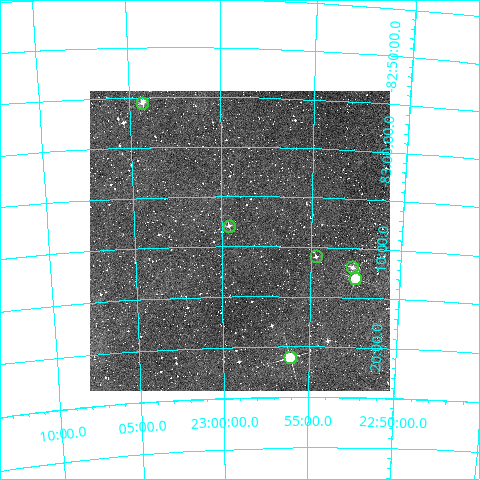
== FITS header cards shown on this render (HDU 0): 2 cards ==
NAXIS1  =                  300
NAXIS2  =                  300

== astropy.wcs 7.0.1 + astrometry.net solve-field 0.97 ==
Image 300 x 300 px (HDU 0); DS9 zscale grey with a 90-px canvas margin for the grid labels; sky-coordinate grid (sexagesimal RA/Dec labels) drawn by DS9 from the SOLVED WCS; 6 Tycho-2 reference stars matched to detected sources circled (green)
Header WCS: RA---TAN/DEC--TAN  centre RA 22:59:00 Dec -83:09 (344.75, -83.16 deg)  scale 6 arcsec/px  FOV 30.0' x 30.0'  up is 0 deg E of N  parity normal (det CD < 0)
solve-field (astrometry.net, Tycho-2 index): VERIFIED the header's WCS against the Tycho-2 star catalogue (verified at 2 index scales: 6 matches each, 0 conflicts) and refined it, rather than solving blind
Solved WCS: RA---TAN-SIP/DEC--TAN-SIP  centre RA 22:59:00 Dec -83:09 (344.75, -83.16 deg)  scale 6.06 arcsec/px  FOV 30.3' x 30.0'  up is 0 deg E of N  parity normal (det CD < 0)
The solver's refit moves the header's centre by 1.8 arcsec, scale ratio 1.009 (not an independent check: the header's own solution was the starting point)
Tycho-2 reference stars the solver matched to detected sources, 6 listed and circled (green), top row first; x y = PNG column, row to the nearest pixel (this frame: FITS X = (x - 90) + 1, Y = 300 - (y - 91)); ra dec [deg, ICRS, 3 dp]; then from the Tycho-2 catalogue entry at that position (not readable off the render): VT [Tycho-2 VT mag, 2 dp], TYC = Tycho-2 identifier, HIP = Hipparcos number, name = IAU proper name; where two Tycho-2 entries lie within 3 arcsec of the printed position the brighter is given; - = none
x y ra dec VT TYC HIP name
142 103 346.068 -82.925 10.82 9525-1118-1 - -
229 226 344.900 -83.132 11.51 9525-1378-1 - -
316 256 343.677 -83.183 11.77 9525-1525-1 - -
352 267 343.161 -83.199 10.41 9525-1874-1 - -
355 278 343.115 -83.217 9.24 9525-1917-1 - -
290 357 344.022 -83.352 8.39 9525-761-1 113257 -